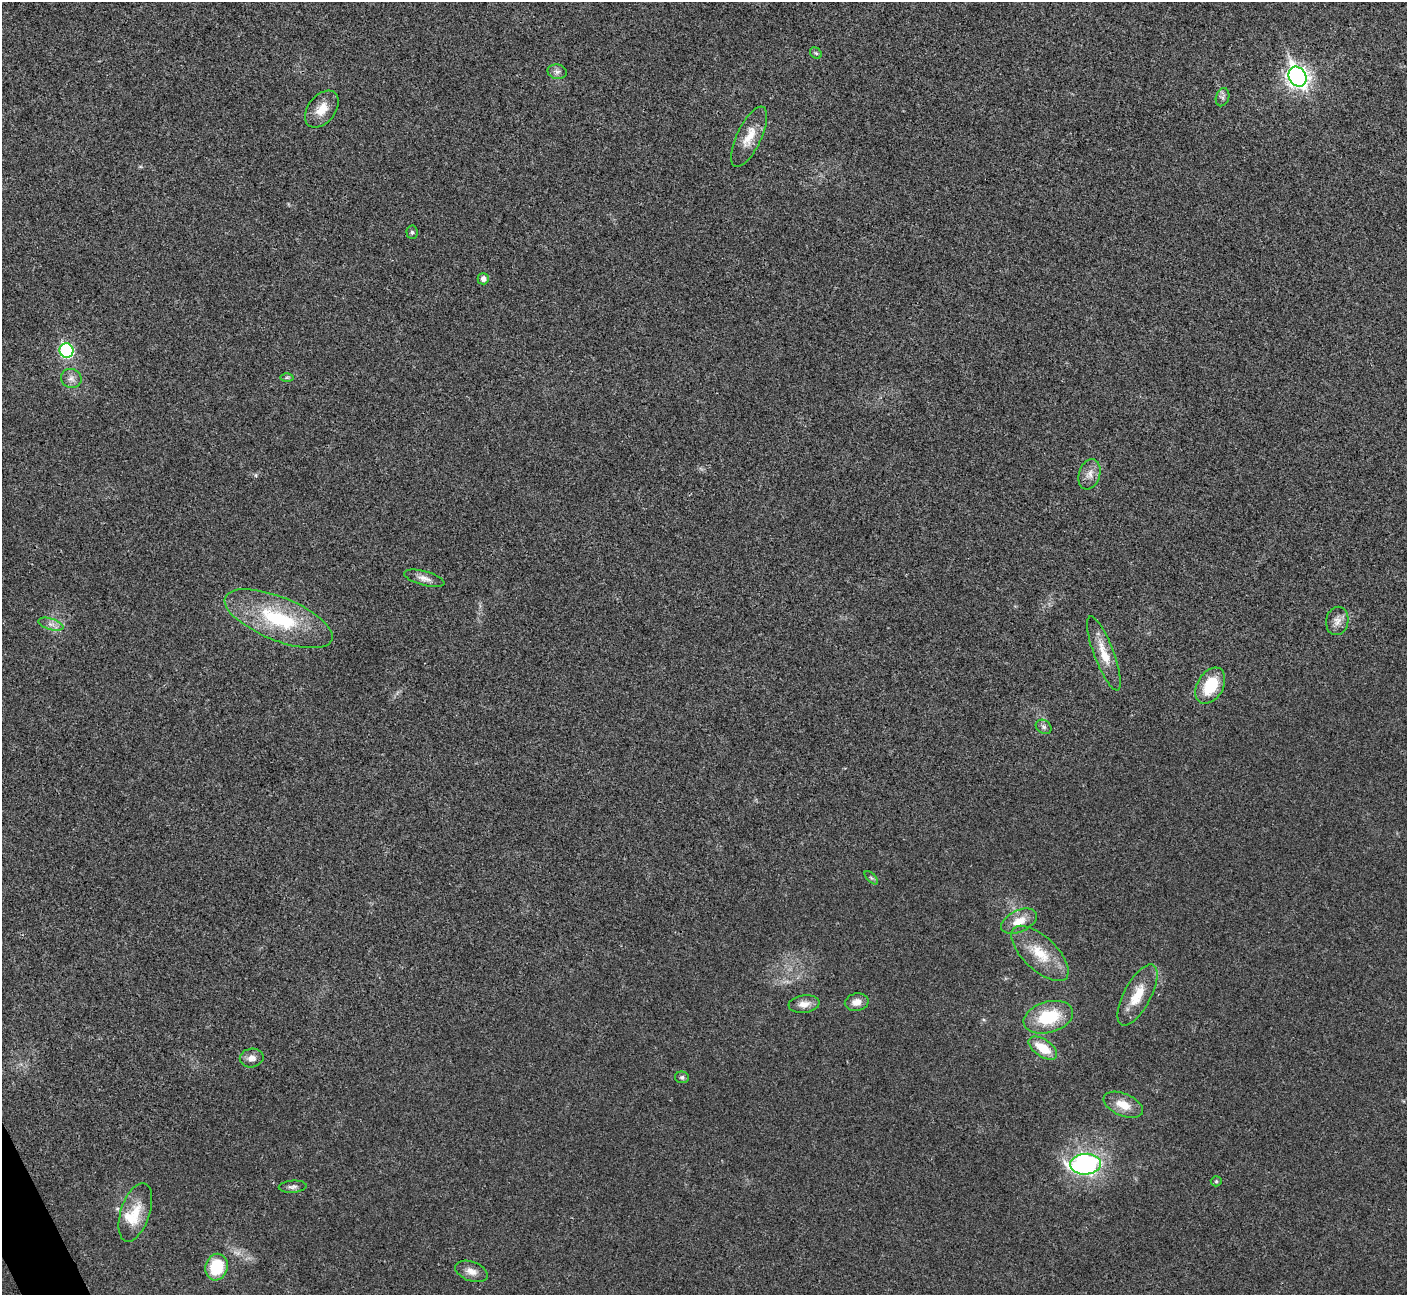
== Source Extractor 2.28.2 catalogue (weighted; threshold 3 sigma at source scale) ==
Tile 7 of 4 x 4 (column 3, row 2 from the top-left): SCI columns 2814-4218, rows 2744-4036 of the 5629 x 5617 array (HDU 1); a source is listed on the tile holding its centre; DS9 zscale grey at full resolution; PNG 1409 x 1297 px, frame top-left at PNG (2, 2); each listed source drawn as its Kron ellipse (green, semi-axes under 4 px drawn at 4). Shown black and unused: <1% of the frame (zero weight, under 3 of 4 exposures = <1% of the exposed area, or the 3 px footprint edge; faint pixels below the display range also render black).
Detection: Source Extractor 2.28.2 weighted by HDU 2 'WHT'; one run over the whole footprint, this tile lists its part. Background 0.0221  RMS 0.0053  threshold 0.0239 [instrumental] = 3 sigma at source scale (4.5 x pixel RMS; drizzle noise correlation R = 1.50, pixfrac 1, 0.05/0.05 arcsec/px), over >= 5 px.
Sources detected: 37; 1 inside a brighter listed object's ellipse — not listed separately; the other 36 listed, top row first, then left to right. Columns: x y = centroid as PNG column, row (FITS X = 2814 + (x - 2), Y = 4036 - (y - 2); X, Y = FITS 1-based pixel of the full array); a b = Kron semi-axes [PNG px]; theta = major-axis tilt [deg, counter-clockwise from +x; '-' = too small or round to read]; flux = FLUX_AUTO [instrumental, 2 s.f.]
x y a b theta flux
816 53 6 5 - 0.87
557 72 10 7 -13 1.9
1298 77 10 8 -60 280
1223 97 9 6 73 1.5
322 109 21 13 52 8.3
749 137 33 12 65 9.9
412 232 6 5 - 1.1
483 279 5 5 - 2.3
66 350 7 7 - 60
287 377 6 4 1 0.8
71 378 10 9 - 2.9
1089 474 15 10 72 4.6
424 578 21 7 -15 3.8
279 619 57 21 -22 45
1337 621 14 11 80 4.2
51 624 13 5 -17 2.7
1104 653 39 10 -69 11
1210 686 19 13 60 18
1044 727 8 6 -33 1.6
871 878 8 3 -45 0.84
1019 921 19 11 25 7.9
1040 953 36 16 -43 16
1137 995 34 13 62 14
857 1002 12 8 12 4.2
804 1004 15 8 7 4.5
1048 1017 25 15 16 25
1043 1048 16 8 -34 12
252 1058 12 9 10 3.4
682 1077 7 5 -10 1.2
1123 1105 21 11 -23 8.7
1086 1164 15 10 4 100
1216 1181 5 5 - 0.74
293 1187 14 6 3 1.9
135 1212 30 14 72 12
216 1267 13 11 71 23
471 1271 17 9 -20 4.3